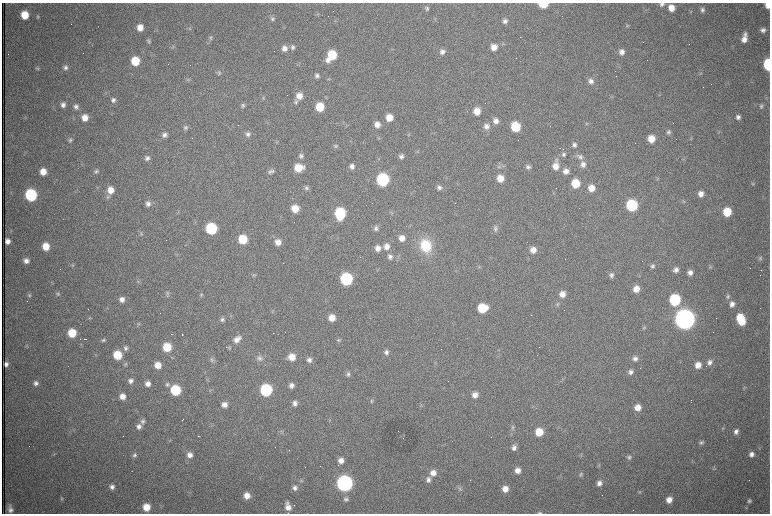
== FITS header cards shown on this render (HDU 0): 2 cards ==
NAXIS1  =                 1536 /fastest changing axis
NAXIS2  =                 1023 /next to fastest changing axis

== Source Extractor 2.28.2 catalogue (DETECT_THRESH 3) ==
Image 1536 x 1023 px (HDU 0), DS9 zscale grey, zoomed out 1/2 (1 PNG px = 2 x 2 image px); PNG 772 x 516 px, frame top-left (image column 1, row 1022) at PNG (2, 3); no overlay
Background 987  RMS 15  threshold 45.6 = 3 sigma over >= 5 px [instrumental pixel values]
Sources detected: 305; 79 cannot appear on this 1/2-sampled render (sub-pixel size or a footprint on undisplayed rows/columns) and are not listed; the other 226 listed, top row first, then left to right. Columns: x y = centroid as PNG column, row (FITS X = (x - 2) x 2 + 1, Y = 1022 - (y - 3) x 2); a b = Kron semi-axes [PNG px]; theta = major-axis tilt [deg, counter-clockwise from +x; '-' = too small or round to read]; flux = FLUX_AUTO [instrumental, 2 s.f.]
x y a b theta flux
543 4 6 4 1 1.1e+05
662 4 6 5 - 9.9e+03
768 5 5 4 - 2.2e+04
427 8 6 6 - 7.4e+03
671 8 7 6 - 3.4e+04
702 10 7 6 - 1.1e+04
691 12 3 2 - 2.1e+03
25 15 6 6 - 6.7e+04
38 17 6 4 72 4.5e+03
272 19 6 5 - 7.4e+03
505 21 6 6 - 1.2e+04
627 26 5 3 - 3.4e+03
140 27 6 5 - 3.2e+04
189 28 6 4 35 4.9e+03
763 30 6 6 - 1.2e+04
210 38 7 6 - 7.8e+03
744 38 10 5 79 3.0e+04
148 41 6 4 -33 5.2e+03
293 47 7 6 - 1.0e+04
494 47 6 6 - 2.9e+04
284 48 7 6 - 1.9e+04
442 52 7 6 - 1.4e+04
622 52 6 5 - 1.7e+04
332 55 9 6 54 1.3e+05
135 61 7 6 - 9.1e+04
768 64 7 5 -85 2.3e+05
190 65 2 1 - 9.9e+04
37 68 6 5 - 5.2e+03
65 68 6 6 - 1.1e+04
219 73 5 5 - 5.9e+03
700 73 5 4 - 4.4e+03
317 76 6 5 - 1.0e+04
328 79 4 4 - 3.4e+03
188 80 5 4 - 4.7e+03
591 81 8 7 - 1.5e+04
728 83 3 2 - 1.5e+03
299 96 7 7 - 3.4e+04
263 98 5 3 - 3.2e+03
113 100 6 6 - 1.1e+04
296 102 7 5 55 6.8e+03
63 105 6 6 - 1.4e+04
243 105 6 6 - 7.4e+03
761 106 7 5 79 8.0e+03
76 107 7 6 - 1.3e+04
320 107 6 6 - 9.6e+04
477 111 6 6 - 4.3e+04
389 117 6 6 - 4.5e+04
738 117 6 5 - 1.2e+04
85 118 6 6 - 3.1e+04
496 121 7 6 - 1.8e+04
587 124 5 3 - 3.4e+03
377 125 6 6 - 2.4e+04
486 126 8 8 - 1.8e+04
515 127 7 6 - 1.4e+05
185 128 6 6 - 8.3e+03
668 132 6 6 - 7.5e+03
719 132 5 4 - 3.9e+03
248 134 6 6 - 1.1e+04
164 135 7 6 - 1.3e+04
408 135 6 4 -90 4.0e+03
192 138 2 1 - 1.6e+03
379 138 5 3 - 3.6e+03
651 139 7 6 - 4.5e+04
70 140 6 5 - 7.4e+03
574 145 7 6 - 1.1e+04
335 146 5 5 - 5.4e+03
564 154 6 5 - 7.5e+03
301 156 6 6 - 8.7e+03
401 156 6 6 - 1.2e+04
580 157 8 7 - 1.3e+04
147 158 6 5 - 1.2e+04
583 165 7 7 - 1.7e+04
352 166 6 6 - 1.3e+04
503 166 7 4 -4 7.7e+03
556 166 10 7 82 3.8e+04
528 167 6 6 - 9.9e+03
298 168 7 6 - 7.4e+04
96 171 6 5 - 7.2e+03
272 171 7 5 9 6.8e+03
566 171 7 7 - 2.1e+04
43 172 6 6 - 3.8e+04
270 172 8 5 -4 8.0e+03
500 178 7 6 - 4.4e+04
383 180 7 7 - 4.9e+05
575 183 6 6 - 8.6e+04
753 184 5 5 - 4.6e+03
439 187 6 6 - 1.0e+04
306 188 6 6 - 7.6e+03
591 188 7 6 - 3.6e+04
110 190 7 7 - 3.7e+04
701 194 7 6 - 2.1e+04
31 195 7 7 - 3.8e+05
108 197 7 4 39 6.4e+03
684 201 5 3 - 4.0e+03
148 204 7 7 - 1.4e+04
632 205 7 7 - 2.7e+05
295 209 7 7 - 5.0e+04
727 212 7 6 - 8.6e+04
340 213 7 6 - 2.8e+05
391 213 6 4 65 4.3e+03
376 228 6 6 - 1.0e+04
211 229 7 7 - 3.0e+05
495 229 9 5 88 8.9e+03
141 234 5 4 - 4.3e+03
402 238 7 6 - 2.6e+04
243 239 6 6 - 1.1e+05
7 241 5 4 - 1.8e+04
278 242 7 7 - 2.6e+04
46 246 7 6 - 5.2e+04
386 246 7 7 - 2.5e+04
426 246 15 12 -70 1.2e+05
378 248 7 6 - 2.1e+04
533 250 6 6 - 2.4e+04
390 257 6 6 - 1.1e+04
760 258 6 6 - 6.9e+03
26 261 6 6 - 1.8e+04
72 265 5 3 - 4.0e+03
652 266 6 6 - 8.3e+03
710 267 5 5 - 4.8e+03
676 270 6 6 - 1.5e+04
690 272 6 6 - 1.6e+04
253 275 5 3 - 4.0e+03
611 275 6 6 - 1.1e+04
346 279 7 7 - 4.5e+05
138 281 4 3 - 3.6e+03
52 282 5 2 - 3.0e+03
636 289 6 6 - 3.0e+04
167 293 8 5 -79 6.5e+03
58 294 6 5 - 5.8e+03
562 294 7 6 - 2.7e+04
29 295 6 4 82 5.1e+03
201 295 6 5 - 5.4e+03
728 296 6 5 - 6.7e+03
122 299 6 6 - 1.8e+04
675 300 7 7 - 2.8e+05
557 304 6 5 - 6.3e+03
732 304 7 6 - 1.7e+04
482 308 7 6 - 1.2e+05
88 309 2 1 - 6.2e+03
231 316 3 2 - 2.0e+03
89 318 5 4 - 3.7e+03
332 318 6 6 - 3.8e+04
740 318 7 7 - 8.3e+04
222 319 6 5 - 7.6e+03
685 319 8 8 - 4.7e+06
742 322 6 5 - 5.1e+04
138 324 5 4 - 4.7e+03
644 327 6 4 60 4.9e+03
72 333 6 6 - 8.5e+04
182 334 2 1 - 2.8e+03
85 339 4 1 - 2.7e+03
237 339 10 7 42 2.4e+04
103 340 5 5 - 6.5e+03
338 340 5 5 - 5.4e+03
27 346 5 2 - 2.7e+03
167 347 6 6 - 9.5e+04
126 348 7 6 - 1.0e+04
386 352 6 6 - 1.2e+04
118 355 7 6 - 9.9e+04
292 357 7 7 - 3.9e+04
259 358 9 8 - 1.5e+04
635 358 6 6 - 1.4e+04
212 360 8 5 -51 8.0e+03
309 360 6 6 - 1.2e+04
709 362 7 6 - 1.3e+04
6 364 5 4 - 1.2e+04
125 364 6 4 76 5.5e+03
158 365 6 6 - 3.9e+04
698 365 6 6 - 3.0e+04
630 372 6 6 - 1.2e+04
348 374 7 5 87 8.2e+03
131 381 6 6 - 1.4e+04
36 383 6 6 - 1.2e+04
148 384 6 6 - 1.8e+04
167 384 6 6 - 8.6e+03
291 385 6 6 - 1.4e+04
175 390 7 6 - 2.0e+05
266 390 7 7 - 3.7e+05
475 395 6 6 - 2.4e+04
122 396 6 6 - 2.6e+04
372 401 6 4 60 4.1e+03
295 403 6 5 - 1.4e+04
224 404 6 6 - 2.0e+04
421 405 4 2 - 2.2e+03
638 408 7 6 - 3.1e+04
183 419 3 1 - 3.8e+03
330 420 4 2 - 2.2e+03
143 421 7 5 44 1.0e+04
139 426 7 6 - 1.4e+04
513 427 6 5 - 5.7e+03
723 428 5 4 - 3.5e+03
736 431 6 5 - 1.3e+04
539 432 6 6 - 7.1e+04
281 433 5 4 - 4.9e+03
701 442 6 4 29 6.6e+03
514 448 7 6 - 1.5e+04
752 454 7 6 - 1.6e+04
134 455 6 6 - 8.6e+03
190 455 7 7 - 2.0e+04
581 455 6 3 19 3.3e+03
629 457 6 5 - 7.0e+03
341 460 6 6 - 2.0e+04
599 466 4 3 - 3.0e+03
714 468 4 4 - 3.4e+03
517 470 6 6 - 2.4e+04
433 473 7 7 - 2.6e+04
581 474 6 5 - 6.7e+03
428 480 7 6 - 1.5e+04
301 481 5 4 - 4.4e+03
345 483 7 7 - 1.6e+06
599 483 6 5 - 1.7e+04
112 487 6 6 - 1.3e+04
295 488 6 6 - 1.2e+04
460 489 7 5 69 8.6e+03
505 489 6 6 - 2.9e+04
639 492 5 4 - 4.2e+03
247 496 6 6 - 3.1e+04
62 499 5 4 - 4.0e+03
346 499 6 6 - 9.2e+03
669 500 6 5 - 2.8e+04
749 501 7 6 - 9.6e+03
146 507 6 6 - 4.8e+04
288 507 10 6 -79 2.9e+04
746 508 6 4 60 4.5e+03
10 509 8 4 -79 1.6e+04
540 513 6 3 6 4.5e+03
At the frame edge (FLAGS 8, measured only in part): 5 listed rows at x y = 543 4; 662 4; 768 5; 768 64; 540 513
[79 sub-pixel or undisplayed-footprint detections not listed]